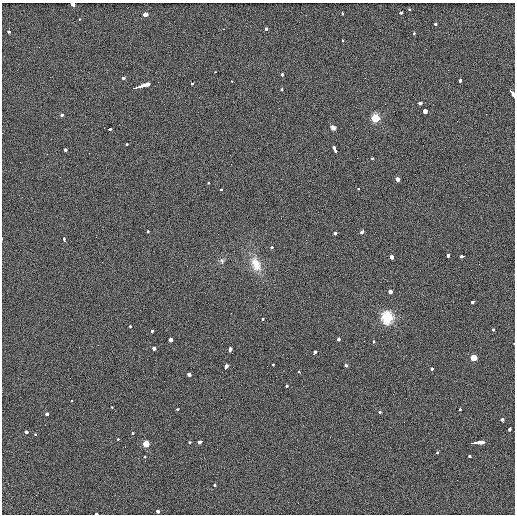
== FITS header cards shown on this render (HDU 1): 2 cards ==
NAXIS1  =                  513 / length of data axis 1
NAXIS2  =                  512 / length of data axis 2

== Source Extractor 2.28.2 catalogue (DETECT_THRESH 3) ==
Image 513 x 512 px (HDU 1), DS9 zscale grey, 1 PNG px = 1 image px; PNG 517 x 516 px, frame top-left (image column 1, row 512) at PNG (2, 3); no overlay
Background 3.03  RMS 5.5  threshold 16.5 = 3 sigma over >= 5 px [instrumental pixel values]
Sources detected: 91; all 91 listed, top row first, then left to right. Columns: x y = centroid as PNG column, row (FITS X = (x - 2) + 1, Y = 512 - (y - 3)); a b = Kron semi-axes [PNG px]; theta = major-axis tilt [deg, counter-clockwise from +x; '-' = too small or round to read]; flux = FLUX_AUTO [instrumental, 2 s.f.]
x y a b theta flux
73 5 4 3 - 6000
409 10 3 3 - 1300
342 13 3 3 - 1100
400 13 4 3 - 3200
145 15 5 3 - 12000
79 19 3 2 - 580
436 24 3 3 - 2000
266 29 3 3 - 2300
9 31 4 3 - 2300
414 34 3 3 - 1200
343 40 3 2 - 1000
215 72 3 2 - 550
282 74 3 3 - 1900
123 78 3 3 - 3500
460 80 4 3 - 2100
231 81 3 2 - 830
192 83 3 2 - 2100
148 84 3 3 - 4000
139 87 14 3 17 17000
282 89 3 3 - 5500
512 93 7 3 -48 41000
420 103 3 3 - 20000
425 111 3 3 - 17000
62 115 3 3 - 2800
375 118 5 5 - 13000
333 128 4 4 - 1900
109 129 4 2 - 3600
127 144 3 3 - 1300
335 149 6 3 -66 5900
65 150 3 3 - 2500
372 158 3 3 - 1500
397 180 4 3 - 11000
208 183 3 3 - 1100
358 189 3 2 - 1700
221 190 3 3 - 1600
148 231 3 2 - 1400
362 231 4 3 - 4900
335 233 3 3 - 2400
64 239 4 2 - 1900
306 240 2 2 - 250
272 247 3 3 - 4000
448 255 3 3 - 4100
463 256 4 3 - 9500
392 257 3 3 - 9500
222 261 9 5 -80 980
256 264 21 12 -67 6600
390 291 3 3 - 4900
473 302 4 3 - 2600
387 317 6 6 - 44000
262 320 3 3 - 2700
130 326 3 2 - 2100
493 329 3 3 - 1900
151 331 3 3 - 2400
338 339 3 3 - 2100
171 340 3 3 - 5600
364 341 2 2 - 240
373 342 3 3 - 1000
514 343 3 2 - 1000
154 348 3 3 - 8900
230 350 4 3 - 4300
314 353 4 3 - 3800
474 358 5 4 - 4300
273 364 3 2 - 1000
346 365 3 3 - 2700
226 367 5 3 - 6400
432 368 4 3 - 2800
298 372 3 3 - 1000
189 375 3 3 - 13000
287 386 3 3 - 1300
71 401 3 3 - 800
112 407 3 2 - 1500
177 409 3 3 - 2000
460 409 3 2 - 2100
379 411 3 3 - 2300
47 414 3 3 - 5100
502 420 3 3 - 5100
510 429 4 3 - 2600
26 432 4 3 - 3600
132 433 3 2 - 700
35 434 3 3 - 860
118 439 3 3 - 1400
200 441 5 3 - 5300
189 442 3 3 - 1100
477 443 12 3 6 15000
146 444 5 5 - 3700
437 452 3 3 - 1400
469 456 3 3 - 1300
145 457 3 3 - 1500
215 484 3 3 - 2000
157 511 4 3 - 7400
97 514 3 2 - 11000
At the frame edge (FLAGS 8, measured only in part): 4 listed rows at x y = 73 5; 512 93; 514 343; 97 514